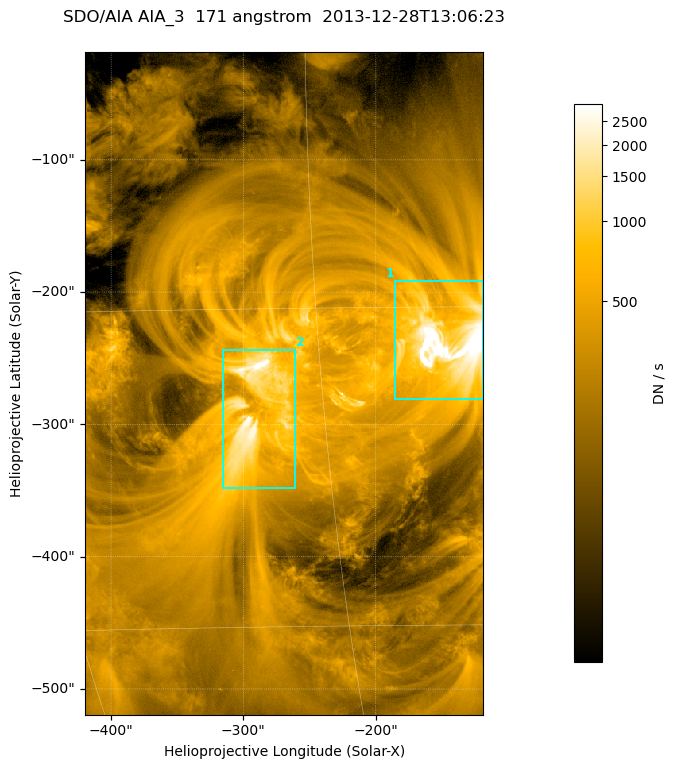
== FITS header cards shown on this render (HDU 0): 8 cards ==
TELESCOP= 'SDO/AIA '
INSTRUME= 'AIA_3   '
WAVELNTH=                  171
WAVEUNIT= 'angstrom'
DATE-OBS= '2013-12-28T13:06:23.34'
CTYPE1  = 'HPLN-TAN'
CTYPE2  = 'HPLT-TAN'
BUNIT   = 'DN / s  '

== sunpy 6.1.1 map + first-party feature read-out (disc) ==
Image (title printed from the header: SDO/AIA AIA_3  171 angstrom  2013-12-28T13:06:23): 502 x 835 px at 0.599 arcsec/px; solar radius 976 arcsec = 1628 px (partial field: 5.0% of the solar disc is inside the frame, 100% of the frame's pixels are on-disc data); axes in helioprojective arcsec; data unit DN / s (BUNIT, on the colour bar)
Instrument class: DISC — disc imager (sunpy class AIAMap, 171 A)
Bright regions (active regions / flare kernels): reference = the on-disc median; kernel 5 px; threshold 5 sigma = 738 DN / s over a disc level ~240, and >= 1.15x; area >= 419 px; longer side >= 6 px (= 3.6 arcsec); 2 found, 2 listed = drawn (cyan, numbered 1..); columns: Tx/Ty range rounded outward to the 2 arcsec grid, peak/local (2 s.f.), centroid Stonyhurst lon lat
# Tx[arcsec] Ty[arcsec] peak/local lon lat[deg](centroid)
1 -186..-118 -282..-190 30 -9 -17
2 -316..-260 -348..-242 17 -18 -20